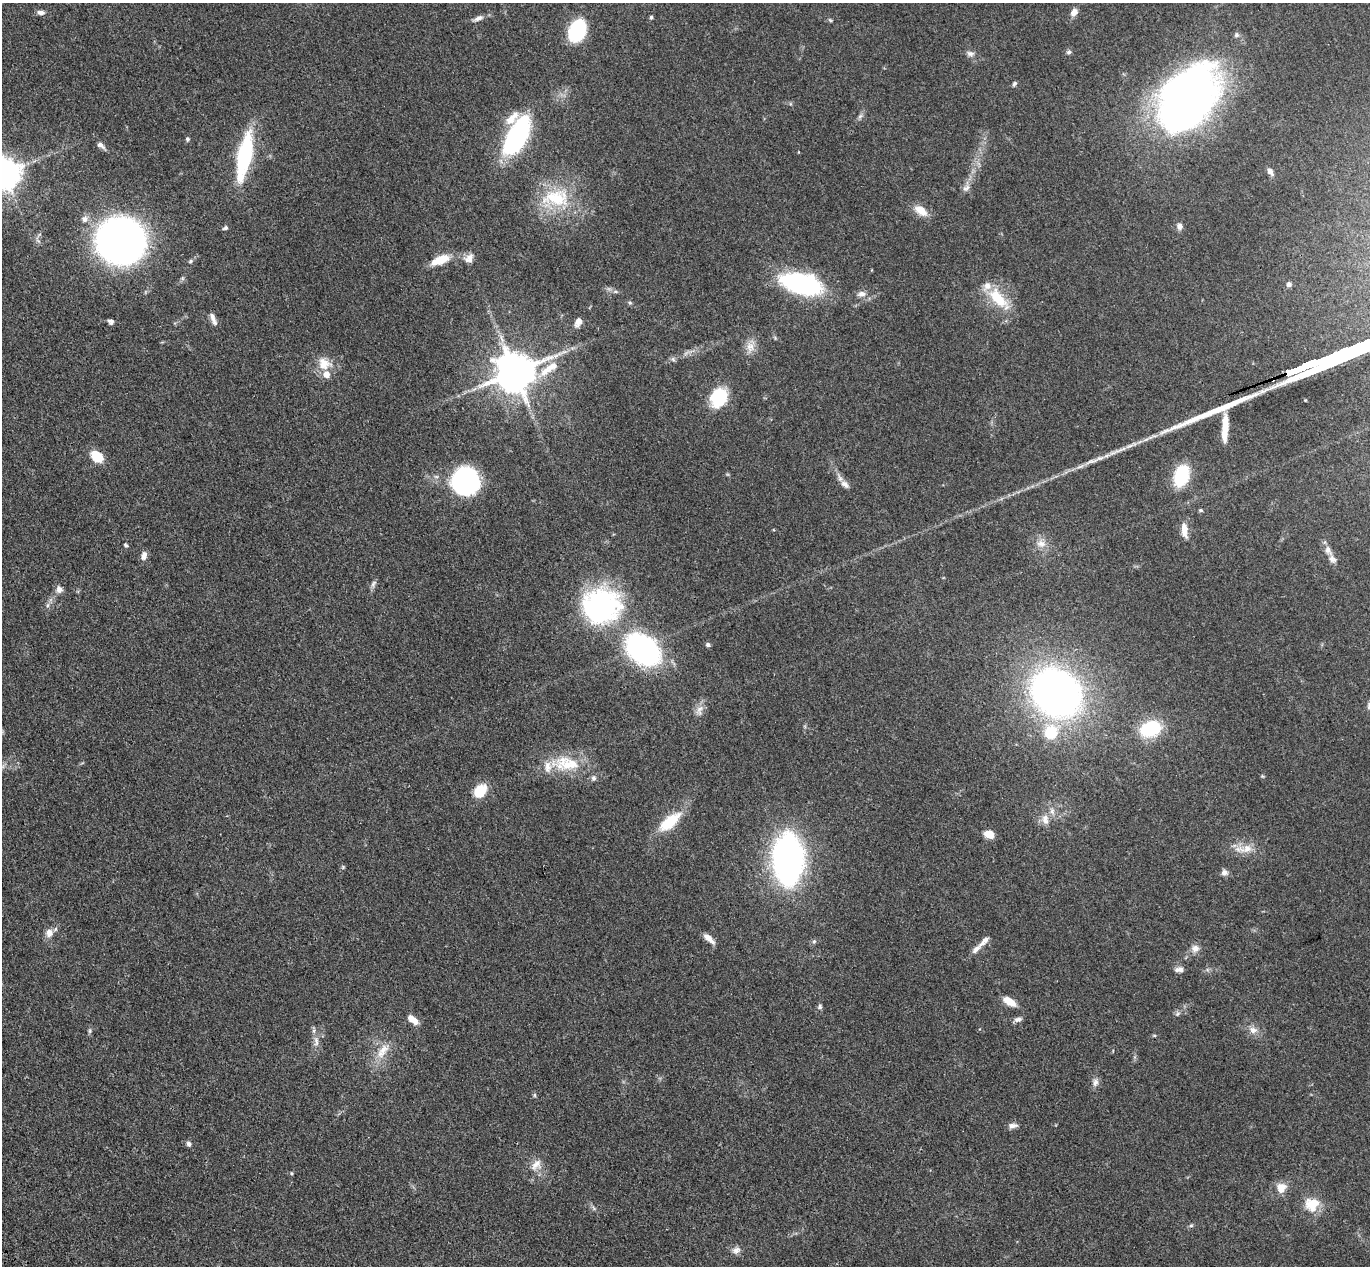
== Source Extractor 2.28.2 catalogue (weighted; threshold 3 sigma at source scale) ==
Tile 7 of 4 x 4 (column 3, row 2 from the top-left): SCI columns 2826-4193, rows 2884-4147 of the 5650 x 5635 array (HDU 1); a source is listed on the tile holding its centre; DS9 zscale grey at full resolution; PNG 1372 x 1268 px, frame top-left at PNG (2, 3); no overlay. Shown black and unused: <1% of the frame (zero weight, under 3 of 4 exposures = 6% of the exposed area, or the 3 px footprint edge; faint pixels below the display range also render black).
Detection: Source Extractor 2.28.2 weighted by HDU 2 'WHT'; one run over the whole footprint, this tile lists its part. Background 0.0388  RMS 0.0049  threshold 0.0222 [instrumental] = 3 sigma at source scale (4.5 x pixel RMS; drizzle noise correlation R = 1.50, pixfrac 1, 0.05/0.05 arcsec/px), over >= 5 px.
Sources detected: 111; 9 inside a brighter listed object's ellipse — not listed separately; the other 102 listed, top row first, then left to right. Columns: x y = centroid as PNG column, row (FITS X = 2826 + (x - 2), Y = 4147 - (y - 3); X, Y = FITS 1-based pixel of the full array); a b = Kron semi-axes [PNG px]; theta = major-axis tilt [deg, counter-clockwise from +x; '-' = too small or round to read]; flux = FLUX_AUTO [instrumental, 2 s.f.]
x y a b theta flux
1074 12 9 6 56 3.5
41 13 9 5 -6 1.8
651 17 4 4 - 0.97
478 18 14 6 23 2.3
830 20 6 4 -45 0.62
577 31 15 11 66 51
1236 35 6 6 - 1.1
1069 52 7 5 47 1.1
970 53 11 7 -12 1.9
1014 84 6 5 - 0.93
1188 100 54 33 52 420
860 116 8 5 45 1.2
516 137 36 16 62 82
187 139 5 5 - 0.98
101 145 12 6 -38 1.9
244 155 43 12 79 52
1270 172 9 6 -56 2.2
4 173 10 9 - 910
966 188 12 7 39 2.3
556 198 43 24 0 27
921 210 20 10 -34 6.1
84 219 9 8 - 2.2
1179 226 8 7 - 2
225 228 6 5 - 1
121 241 30 28 -21 330
469 258 13 10 39 3.5
440 260 20 8 21 11
190 261 7 5 29 0.92
802 284 34 16 -13 84
1289 284 5 5 - 1.9
861 294 12 7 7 2.6
998 298 34 14 -48 17
630 303 5 5 - 0.71
213 317 12 7 -65 2.3
111 321 7 5 -32 1.5
578 322 10 7 63 3.1
750 347 15 11 -84 4.6
673 359 7 4 -55 0.9
324 364 18 16 -22 8.3
1304 367 21 3 21 3700
515 372 11 11 - 1700
545 372 22 10 43 8
1273 379 5 4 - 1.6
719 398 18 14 68 24
1225 427 29 6 87 9.3
97 456 15 10 -40 9.5
1181 476 20 12 71 28
466 482 24 23 - 76
845 484 12 8 -41 2.7
1201 510 5 4 - 0.69
1184 530 18 7 -84 5
1041 544 14 11 -13 4.7
126 545 6 4 -50 0.72
1328 550 15 7 -61 3.4
144 556 11 7 79 2.7
373 584 10 6 62 1.5
59 589 8 7 - 2.6
48 605 7 4 71 0.97
601 606 42 38 7 84
708 645 5 4 - 1.4
643 649 27 19 -38 110
1056 693 36 30 -42 310
1369 706 9 5 -80 1.5
699 710 17 9 73 3.6
1150 729 17 11 20 34
1051 732 13 13 - 17
566 765 42 21 -16 21
1262 776 6 4 -71 0.53
480 791 15 11 47 12
1045 819 14 10 -84 4.3
669 822 21 9 40 21
989 834 9 7 -22 6.2
1244 849 30 10 5 7.1
788 859 29 16 -89 270
343 867 5 4 - 0.65
1224 873 8 7 - 2.1
49 933 11 10 - 3.6
709 938 17 6 -42 3.8
814 941 6 5 - 0.83
984 941 17 6 46 3.2
1195 948 10 10 - 2.9
1179 969 12 7 -2 2.1
1009 1001 15 7 -32 6.7
820 1006 7 6 - 1.2
1178 1014 8 6 69 1.2
413 1019 13 6 -38 4.9
1018 1019 10 7 9 1.7
1253 1030 11 10 - 3.3
90 1031 6 5 - 0.8
1154 1035 6 3 -18 0.54
316 1041 16 6 -87 3.1
383 1051 25 11 55 8.2
1095 1082 12 8 79 2.3
535 1095 6 4 -89 0.66
1012 1126 11 6 8 2.2
188 1144 7 6 - 1.2
536 1165 17 12 52 5.3
291 1173 4 4 - 0.53
1281 1188 13 11 64 5.7
1312 1204 17 16 - 11
1191 1226 6 4 1 0.76
736 1250 11 9 23 2.5
Overlapping masked pixels (flux is a lower limit): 1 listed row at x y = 1273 379
Isophote crosses this tile's border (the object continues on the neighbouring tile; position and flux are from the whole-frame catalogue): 2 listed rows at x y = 4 173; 1369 706